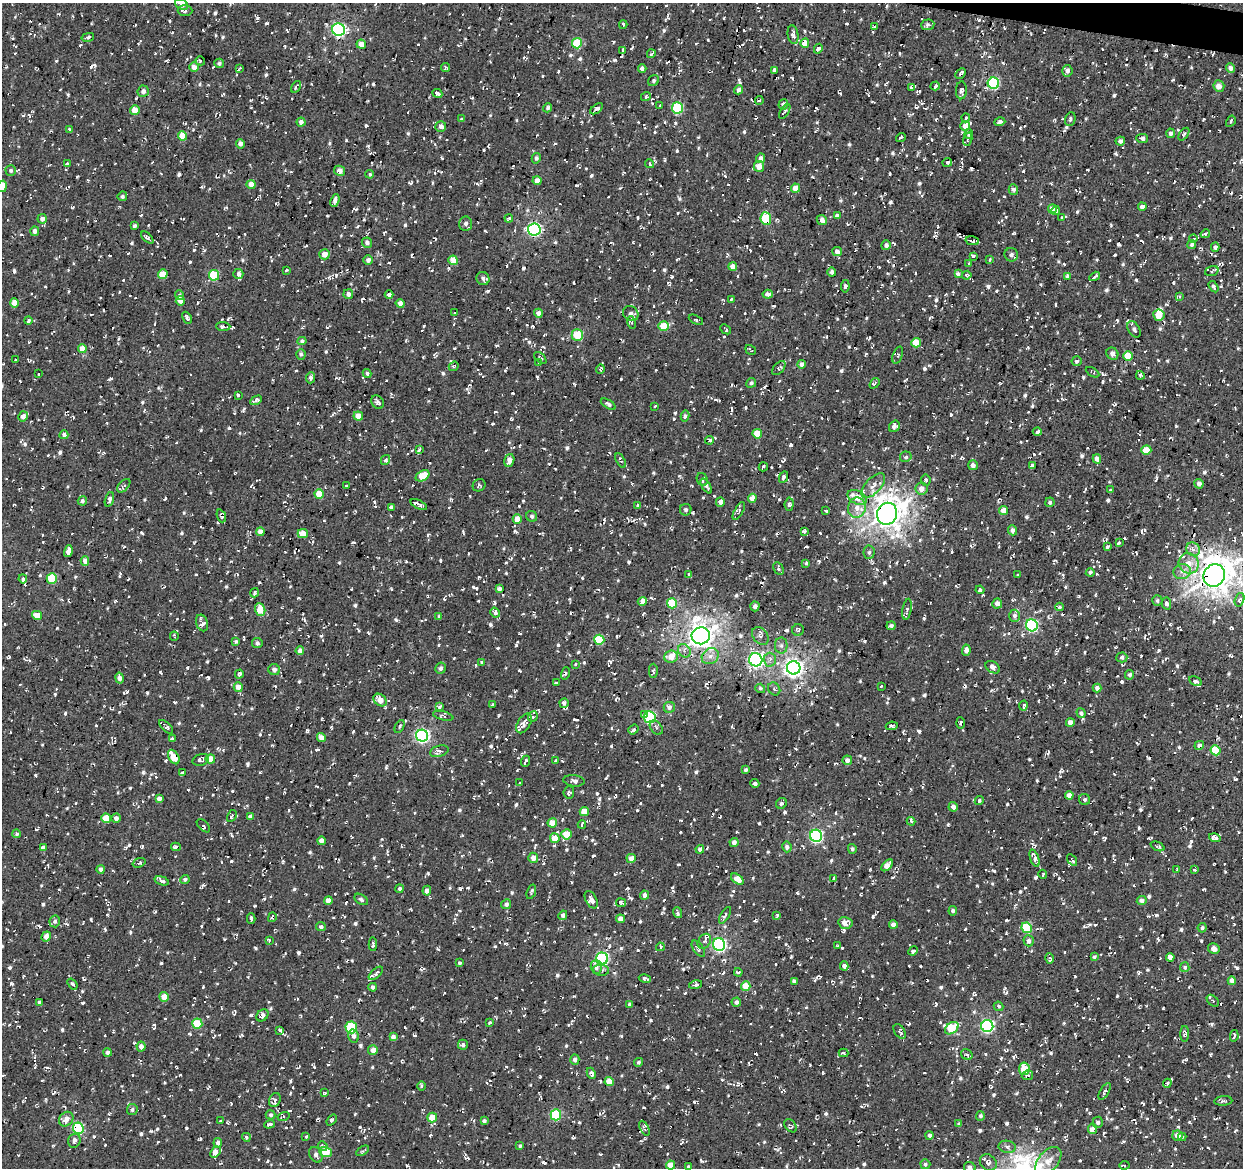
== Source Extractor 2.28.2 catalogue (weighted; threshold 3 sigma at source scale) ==
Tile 10 of 4 x 4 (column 2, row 3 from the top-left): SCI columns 1245-2485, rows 1448-2613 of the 4966 x 5165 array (HDU 1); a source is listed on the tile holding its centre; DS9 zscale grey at full resolution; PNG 1245 x 1170 px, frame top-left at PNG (2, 3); each listed source drawn as its Kron ellipse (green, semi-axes under 4 px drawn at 4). Shown black and unused: <1% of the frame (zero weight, under 2 of 3 exposures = <1% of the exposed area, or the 3 px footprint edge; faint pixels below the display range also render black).
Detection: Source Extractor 2.28.2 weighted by HDU 2 'WHT'; one run over the whole footprint, this tile lists its part. Background 0.00843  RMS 0.0089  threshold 0.0399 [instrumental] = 3 sigma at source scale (4.5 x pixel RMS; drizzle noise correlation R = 1.50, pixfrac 1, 0.0396/0.0396 arcsec/px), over >= 5 px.
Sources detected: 1950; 153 cosmic-ray / hot-pixel residue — neither listed nor drawn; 32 inside a brighter listed object's ellipse — not listed separately; of the other 1765, all 500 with FLUX_AUTO >= 1.79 (the completeness limit of this list) listed and drawn (1265 fainter detections not listed), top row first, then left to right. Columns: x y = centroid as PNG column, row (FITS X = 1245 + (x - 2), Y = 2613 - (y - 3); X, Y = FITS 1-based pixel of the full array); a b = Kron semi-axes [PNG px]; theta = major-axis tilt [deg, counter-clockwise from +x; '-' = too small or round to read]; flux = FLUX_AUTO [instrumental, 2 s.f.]
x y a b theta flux
182 4 7 5 -30 6
185 11 7 5 -1 2.2
623 25 4 2 - 2.2
928 25 6 5 - 1.9
874 27 4 3 - 1.9
338 30 6 6 - 180
793 35 9 5 -80 5
88 37 6 4 15 3.3
577 43 5 5 - 34
805 43 4 4 - 13
361 44 5 4 - 8.3
818 49 5 4 - 3.3
623 50 4 3 - 3.8
651 54 4 3 - 2.3
200 61 5 4 - 1.9
219 63 5 4 - 1.9
194 67 5 4 - 7
445 67 4 3 - 2.1
240 68 4 2 - 2.1
1230 68 5 4 - 3.6
642 69 4 4 - 3.5
774 70 4 3 - 2.4
1067 71 6 5 - 3.1
961 73 6 4 45 4.1
654 81 6 5 - 1.9
993 83 6 5 - 99
935 86 5 3 - 2.1
1219 86 6 5 - 5.8
296 87 6 3 58 1.8
912 88 4 4 - 4
739 90 4 4 - 2.9
961 90 9 5 88 3.6
143 91 6 5 - 3.7
437 93 5 3 - 3.7
646 97 5 4 - 1.8
759 100 4 3 - 2.2
783 105 5 5 - 3.2
660 106 3 3 - 2.3
548 108 5 4 - 2
678 108 5 5 - 71
597 109 7 4 38 4.8
135 110 5 5 - 10
785 111 8 3 58 1.8
966 118 4 3 - 2.3
462 119 3 3 - 9.5
1070 119 7 5 73 1.9
1231 121 6 2 58 2.1
301 122 4 4 - 3.3
1000 122 5 4 - 3.3
965 126 5 4 - 8.2
441 127 5 5 - 3.4
70 130 4 3 - 2.2
1170 133 5 4 - 2.6
969 134 4 3 - 3
1184 134 7 3 54 2.3
182 136 4 4 - 14
901 137 5 3 - 2.1
1142 138 6 4 -1 2.3
968 139 7 4 76 2
1120 141 4 4 - 2.9
240 144 4 4 - 3.7
536 158 5 4 - 2.3
761 158 4 4 - 3.3
947 162 5 3 - 2.9
67 164 4 3 - 2.6
650 164 4 4 - 2
759 166 5 5 - 9.2
11 170 5 5 - 2
339 171 5 5 - 5.5
370 174 4 3 - 1.9
537 181 4 4 - 6
251 184 4 4 - 11
2 186 6 4 79 10
795 188 4 4 - 8.7
1013 190 5 4 - 2.5
122 196 5 4 - 2
335 200 6 4 68 3.5
1142 207 4 4 - 4
1052 209 4 4 - 8
1056 210 4 3 - 8.5
837 216 4 3 - 2.3
509 218 4 4 - 2.5
1062 218 3 3 - 2.2
42 219 5 4 - 4.5
766 219 6 5 - 34
822 220 5 5 - 4.9
466 224 7 6 - 3.3
134 226 4 3 - 2
534 229 6 6 - 170
35 231 4 4 - 3.8
1205 234 5 4 - 2.6
147 238 7 3 -44 2.3
1193 239 4 3 - 4
972 241 7 3 -13 3.7
367 243 5 5 - 3.3
886 245 5 4 - 2.6
1192 245 5 4 - 2
1215 247 4 4 - 2
837 251 5 4 - 3.6
325 254 5 5 - 6.9
1011 255 7 6 - 3.7
974 256 4 3 - 2.8
990 259 3 3 - 2.2
368 260 5 5 - 2.8
453 260 5 4 - 18
969 263 3 3 - 2.2
733 266 4 4 - 7.2
286 270 4 3 - 2.2
1212 271 7 5 18 2.1
832 272 4 4 - 2.4
163 274 5 5 - 15
238 274 5 5 - 4.4
958 274 4 3 - 3
214 275 5 5 - 51
967 275 5 4 - 1.9
1068 276 4 4 - 4
1095 276 6 3 32 3
483 278 7 6 - 3.2
845 286 6 4 81 2.5
1214 287 6 4 -58 1.9
348 294 5 5 - 3.9
768 294 5 4 - 4.3
180 295 4 4 - 2
389 295 4 4 - 3.4
1179 296 3 3 - 2.3
731 299 4 3 - 1.8
180 301 5 4 - 7.3
15 303 4 4 - 9.1
400 303 4 4 - 3.9
455 313 4 3 - 11
538 313 4 4 - 4.9
631 314 8 7 - 4.1
1159 315 6 5 - 13
187 318 6 3 -62 3
696 320 8 4 -26 2.3
28 321 4 3 - 2.1
632 323 6 4 -74 2
223 326 7 3 -3 3.2
664 326 5 5 - 20
726 329 6 3 -42 2
1134 329 9 5 -59 2.6
577 335 6 5 - 29
302 341 4 3 - 2.3
916 343 4 4 - 15
82 349 4 4 - 9.1
751 350 6 3 -35 2.1
301 354 5 4 - 2.2
1112 354 6 5 - 3.9
898 355 9 5 71 1.9
1128 356 5 4 - 19
540 358 7 4 -45 1.9
16 360 3 3 - 2.1
1077 361 5 5 - 2.5
539 363 3 3 - 1.8
802 364 4 4 - 4.2
454 366 5 4 - 1.8
779 368 8 5 48 2
600 369 5 4 - 1.9
1092 372 7 4 -30 1.8
367 373 4 4 - 2.3
38 374 3 3 - 1.8
1140 375 4 3 - 2.1
310 378 5 4 - 2.5
751 383 5 4 - 2
874 383 6 4 53 1.9
238 395 4 3 - 2
256 400 6 4 30 3
378 402 7 5 -55 2.9
608 404 8 3 -30 2.4
655 406 3 3 - 1.8
23 416 5 4 - 5.4
358 416 4 4 - 9.6
685 416 5 4 - 2.8
894 426 6 5 - 4.4
1037 432 4 3 - 4
757 434 5 4 - 18
64 435 4 4 - 2.9
710 440 4 4 - 2
419 450 3 3 - 1.8
1146 450 5 4 - 20
906 457 6 5 - 3.1
1097 459 4 4 - 5.3
385 460 5 4 - 3
509 460 7 5 74 6.9
621 460 8 3 -60 1.9
973 465 5 5 - 4
1032 465 3 3 - 1.9
763 467 5 3 - 3.1
423 476 7 5 32 18
783 477 6 4 64 2.5
702 479 7 5 -64 3.5
926 480 5 5 - 1.8
1199 484 5 4 - 4.3
479 485 7 6 - 2
124 486 8 4 47 2.1
346 486 3 3 - 1.9
706 486 8 4 -57 2.7
873 486 15 7 47 7.1
921 489 6 6 - 6.3
1110 490 3 3 - 2.4
319 494 4 4 - 19
857 497 10 6 -28 15
752 498 4 4 - 8.6
109 499 7 4 73 3.3
82 501 5 4 - 2.1
720 502 4 4 - 4.1
1050 502 5 4 - 1.8
419 504 9 3 -26 4.3
789 504 7 4 84 2.3
638 505 4 4 - 1.9
391 507 4 3 - 2.1
857 508 10 9 - 7.3
686 510 6 5 - 2.2
826 510 3 3 - 2.8
739 511 10 4 61 1.8
1004 511 4 4 - 10
887 514 11 10 - 1200
221 516 6 4 -68 2.3
532 516 5 5 - 2
517 519 4 4 - 14
1012 530 5 4 - 3.4
804 531 4 4 - 2.7
260 532 4 4 - 8.2
303 534 5 4 - 12
1119 543 4 3 - 2.1
1107 547 4 3 - 2.3
1193 549 7 6 - 4.1
68 551 6 4 76 5.3
869 552 7 5 87 2.1
85 561 4 4 - 5.6
806 563 3 3 - 3
1189 563 10 9 - 9.6
779 569 7 5 -61 2.5
1090 572 4 4 - 1.9
1182 572 9 7 7 5.6
689 575 3 3 - 2.6
1017 575 3 3 - 2.4
1214 575 11 10 - 1500
52 578 5 5 - 41
23 579 4 4 - 5.1
499 589 4 4 - 3.5
980 590 4 3 - 2.9
254 593 5 3 - 1.9
1239 600 7 4 72 3.2
642 601 4 4 - 7.8
1157 601 5 5 - 2
672 603 5 5 - 34
1166 603 6 4 -77 2.6
997 604 5 5 - 5.3
755 606 5 4 - 3.2
1059 607 4 3 - 3
260 609 6 5 - 15
907 609 11 4 80 2.8
495 613 5 4 - 4.5
37 615 5 4 - 10
1015 616 6 5 - 2.8
439 617 3 3 - 1.8
202 623 8 5 -73 3.9
1032 625 6 6 - 120
891 626 4 4 - 2.4
798 630 6 6 - 2.4
174 636 4 3 - 2
701 636 9 8 - 930
760 636 10 7 -51 3.6
599 640 5 5 - 37
236 642 4 3 - 2.1
257 643 5 5 - 1.9
781 646 8 6 90 2.8
966 650 5 4 - 4.4
300 651 4 4 - 4.4
684 651 7 6 - 3.2
710 656 9 7 35 5
671 657 7 6 - 11
1122 657 5 5 - 2.8
756 660 7 6 - 250
770 660 7 6 - 3.4
481 663 4 3 - 2.5
575 664 3 3 - 1.9
993 667 8 5 -32 3.9
440 668 5 5 - 2.8
794 668 7 6 - 470
274 670 6 5 - 3.1
653 671 7 4 -89 2.7
565 673 6 4 71 1.9
239 674 4 4 - 3
1130 675 5 4 - 2.6
120 678 5 4 - 4.5
1196 681 7 4 -28 3.5
556 683 4 3 - 2.7
881 686 3 3 - 1.9
238 687 5 4 - 8.1
760 688 5 4 - 1.9
1097 688 4 4 - 3.1
774 689 7 5 -53 2
380 700 7 5 -42 11
564 703 4 4 - 2.4
492 705 3 3 - 1.9
1023 706 5 4 - 2.5
440 707 4 3 - 2.6
669 707 5 5 - 3.4
1081 713 5 4 - 2.2
644 715 4 3 - 4.8
443 716 10 4 -13 1.8
533 717 5 4 - 2.4
650 717 6 6 - 73
524 723 11 6 59 5.2
960 723 6 3 -89 2.6
1070 723 4 4 - 5.7
399 726 7 4 63 2.2
892 726 6 3 10 2.2
166 727 9 4 -43 2.8
656 728 8 5 -52 2.5
633 730 5 3 - 1.9
422 736 6 6 - 210
172 738 4 3 - 2.5
321 738 4 4 - 5.6
1199 745 5 4 - 3
1215 750 5 5 - 25
439 751 9 5 16 3.7
174 757 8 5 -59 19
210 759 4 4 - 13
201 760 8 5 17 3.1
556 760 3 3 - 2.1
847 760 5 5 - 5
526 761 6 2 66 2.4
745 770 3 3 - 1.8
183 772 4 3 - 25
574 781 10 5 -7 4.1
520 783 3 3 - 2.4
755 783 4 4 - 3.5
569 792 6 5 - 2.5
1069 795 4 4 - 6.3
159 799 4 4 - 4.4
1085 799 6 5 - 2.1
979 801 5 4 - 2
781 803 6 5 - 2.4
953 807 5 4 - 4.2
584 812 4 4 - 17
232 816 6 3 59 2.1
250 817 4 4 - 2.7
106 818 5 4 - 20
116 818 4 4 - 3.8
911 821 4 4 - 2.2
552 823 5 4 - 11
582 824 4 3 - 2.3
203 826 8 4 -45 2
16 834 4 4 - 2.6
566 834 5 5 - 18
816 836 6 6 - 160
555 838 5 5 - 9.3
1215 838 6 4 -18 4.4
321 841 4 4 - 5
734 842 4 4 - 3.8
1157 846 7 3 -24 2.1
176 847 5 3 - 2.1
787 847 5 4 - 3.6
43 848 4 4 - 4
700 849 4 4 - 4.1
852 849 5 4 - 2.1
533 858 5 5 - 6.2
631 858 4 4 - 7
1035 858 9 4 -70 6.9
1072 860 6 3 -57 2
139 863 6 4 19 2.3
887 865 7 4 47 7.4
101 869 4 4 - 3.1
1195 869 3 3 - 2
1177 870 3 3 - 2
1043 874 5 3 - 2.5
834 878 4 3 - 2.4
185 879 4 4 - 2.1
737 879 7 4 -37 9
162 881 7 4 -18 3.4
400 889 4 4 - 2
427 891 5 4 - 3.7
531 892 7 4 72 1.9
644 895 4 4 - 3.8
361 899 7 5 -33 2
328 900 4 4 - 6.3
591 900 9 5 -62 8
1142 901 5 4 - 4
621 903 5 4 - 3.2
506 904 5 5 - 3
953 911 4 4 - 2.2
677 913 5 4 - 2.1
563 915 5 4 - 3.4
725 915 9 4 59 2.1
777 915 3 3 - 2.1
272 917 5 3 - 8.6
251 919 5 3 - 2.2
620 919 4 4 - 6
55 921 6 5 - 2.9
845 923 7 6 - 6.8
893 925 4 4 - 5.1
321 927 5 4 - 2.5
1027 928 5 5 - 45
1202 928 5 4 - 2.2
46 936 5 4 - 7.2
269 940 3 3 - 2.4
704 941 8 6 54 2.7
1029 941 5 5 - 3.5
373 944 7 3 87 2
719 945 6 6 - 180
838 946 3 3 - 1.8
660 947 4 4 - 2
698 949 9 5 -55 2.8
1214 949 6 5 - 5.1
913 951 5 4 - 2.2
1094 957 4 4 - 2
1170 957 4 4 - 5.5
1049 958 5 3 - 2.7
602 959 6 6 - 140
460 963 3 3 - 1.8
844 966 4 4 - 4.1
596 967 7 5 -88 3.4
1185 967 5 4 - 2.1
601 970 8 5 -7 2.5
738 972 4 3 - 1.8
376 973 9 4 42 3.5
645 978 6 3 -11 2.1
794 981 4 4 - 2.7
1232 981 4 4 - 6.2
72 984 6 4 -52 3.7
696 984 6 4 12 2.5
746 986 5 4 - 18
373 987 4 4 - 2.4
164 997 5 5 - 12
1213 1001 7 4 -41 1.9
40 1002 4 3 - 3.3
736 1002 5 4 - 2.5
629 1004 4 3 - 2.1
999 1006 5 4 - 2.2
262 1015 7 5 45 3.7
490 1023 3 3 - 3.8
197 1024 5 5 - 33
987 1026 6 6 - 160
351 1027 6 5 - 48
952 1028 7 5 36 38
280 1030 4 3 - 2.3
900 1032 8 5 -56 2.3
1185 1034 8 4 89 2.4
354 1036 7 5 -78 3.2
1234 1036 6 3 80 2.7
393 1037 4 4 - 4.6
463 1045 5 5 - 2.2
141 1047 5 4 - 5.1
373 1050 5 5 - 6.4
107 1052 4 4 - 2.3
844 1053 5 4 - 2.1
967 1054 6 5 - 1.9
575 1059 5 4 - 3.1
638 1062 4 4 - 1.9
1024 1069 6 5 - 24
591 1073 6 4 -65 3.3
1027 1075 6 5 - 2.4
609 1081 4 4 - 13
1167 1083 4 3 - 2.3
422 1086 4 4 - 1.9
1105 1091 9 4 59 2.2
324 1093 3 3 - 1.8
275 1100 7 5 63 2.3
1223 1101 9 4 5 2
132 1109 5 5 - 2.4
271 1115 5 4 - 2.2
556 1115 5 5 - 67
284 1116 6 4 15 1.9
980 1116 5 4 - 1.9
432 1118 5 5 - 14
66 1119 8 6 47 7.7
332 1120 6 4 50 1.9
221 1121 3 3 - 2.7
484 1121 4 3 - 2.3
1098 1122 5 5 - 2.2
269 1124 5 3 - 3.1
959 1124 4 3 - 1.9
790 1126 7 5 -49 1.9
78 1128 6 5 - 85
644 1128 8 4 -64 1.9
1092 1129 5 4 - 6.9
930 1135 4 4 - 2.2
1177 1135 5 5 - 6.7
246 1137 4 4 - 2
306 1137 3 3 - 1.9
1182 1137 4 4 - 2
74 1141 7 6 - 4
218 1143 5 4 - 2.9
323 1146 5 4 - 2.2
520 1146 4 3 - 2.9
1007 1147 8 6 -9 2.8
363 1151 7 4 33 1.8
216 1152 6 4 51 14
326 1152 6 5 - 28
316 1155 8 6 -61 3.1
1048 1161 16 9 50 10
988 1163 9 7 -42 4
925 1164 5 5 - 2.1
670 1165 4 4 - 13
1124 1165 5 3 - 2.4
689 1167 4 4 - 1.9
970 1167 6 5 - 3.1
Overlapping masked pixels (flux is a lower limit): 15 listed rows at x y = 338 30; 88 37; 961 73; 993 83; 901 137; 766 219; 972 241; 455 313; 538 313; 887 514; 1214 575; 794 668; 174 757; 272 917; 78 1128
Isophote crosses this tile's border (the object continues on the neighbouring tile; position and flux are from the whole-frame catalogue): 3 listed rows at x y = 182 4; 2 186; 970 1167